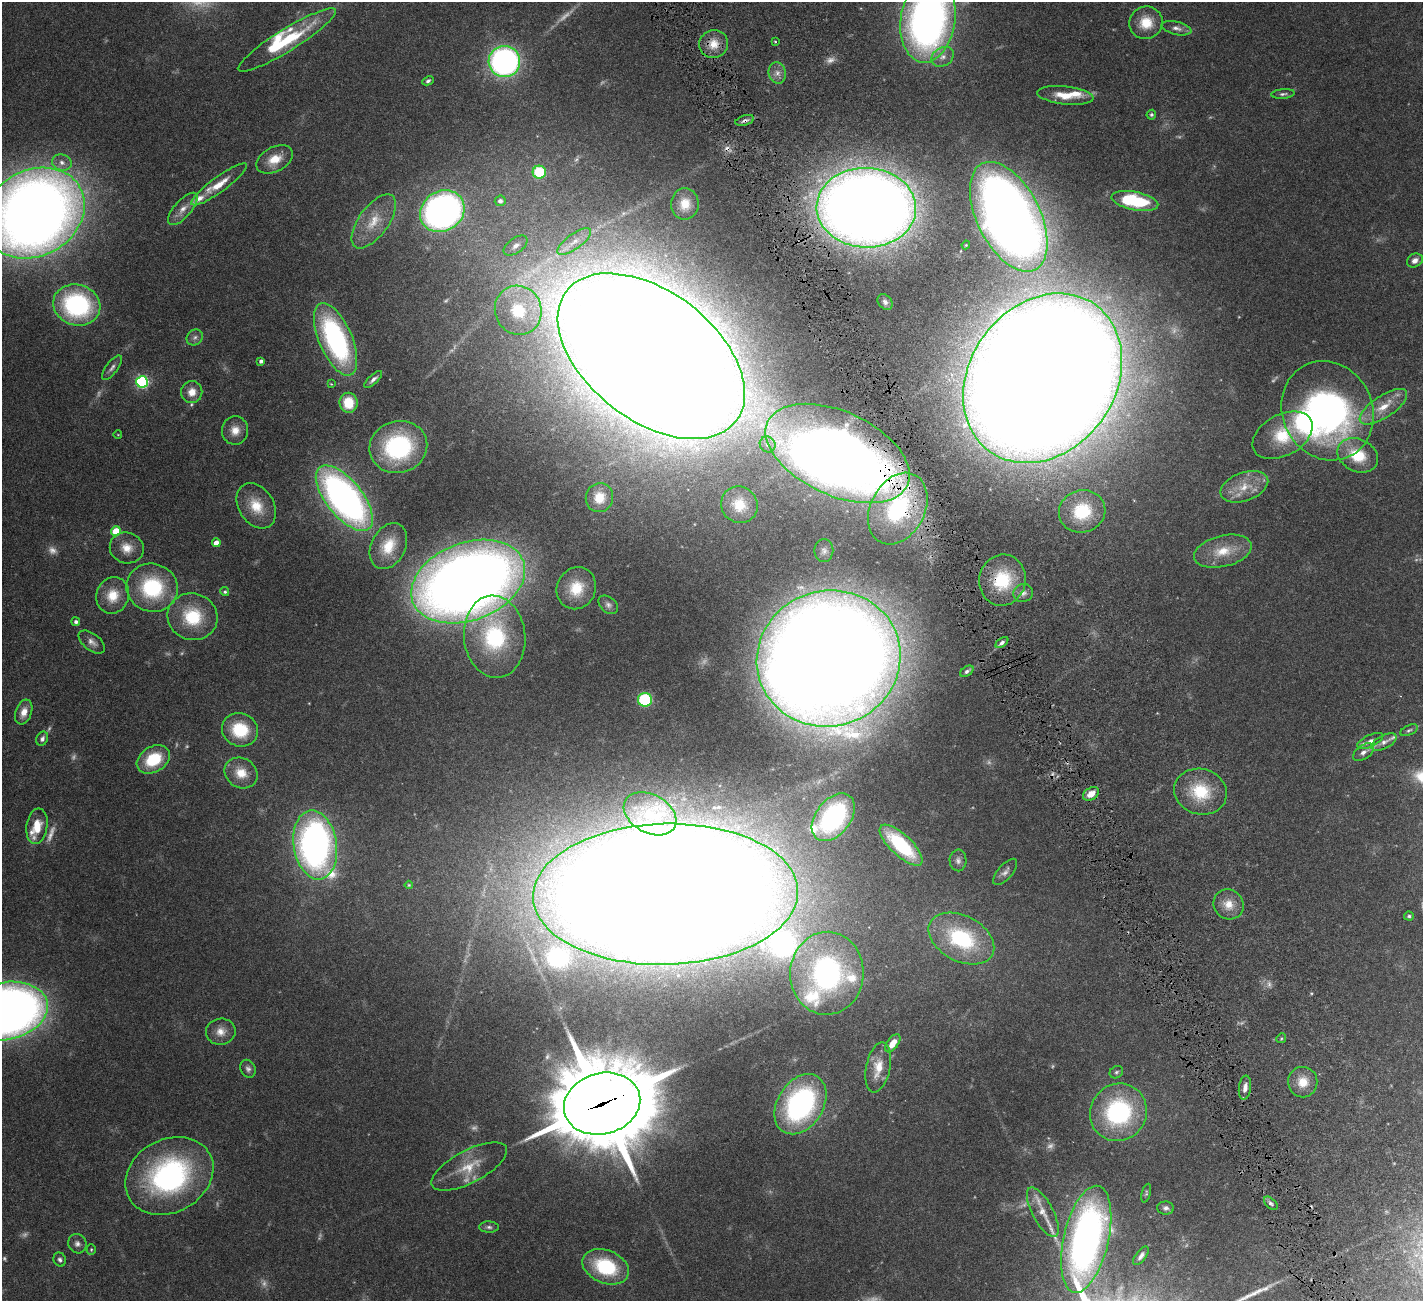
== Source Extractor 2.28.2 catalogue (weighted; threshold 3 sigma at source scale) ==
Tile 6 of 4 x 4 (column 2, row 2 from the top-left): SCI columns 1424-2844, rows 2894-4192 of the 5741 x 5679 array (HDU 1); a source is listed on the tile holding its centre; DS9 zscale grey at full resolution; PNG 1425 x 1303 px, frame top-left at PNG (2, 2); each listed source drawn as its Kron ellipse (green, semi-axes under 4 px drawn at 4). Shown black and unused: <1% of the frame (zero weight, under 4 of 8 exposures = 2% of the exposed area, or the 3 px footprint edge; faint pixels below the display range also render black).
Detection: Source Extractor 2.28.2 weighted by HDU 2 'WHT'; one run over the whole footprint, this tile lists its part. Background 0.0766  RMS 0.0028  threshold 0.0113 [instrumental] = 3 sigma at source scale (4.09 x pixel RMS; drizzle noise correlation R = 1.36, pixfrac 0.8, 0.05/0.05 arcsec/px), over >= 5 px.
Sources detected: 176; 27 too faint to see at this stretch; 1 inside a brighter object's white glare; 2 cosmic-ray / hot-pixel residue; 2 long thin detections or spike segments (spike, bleed or trail) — neither listed nor drawn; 12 inside a brighter listed object's ellipse — not listed separately; the other 132 listed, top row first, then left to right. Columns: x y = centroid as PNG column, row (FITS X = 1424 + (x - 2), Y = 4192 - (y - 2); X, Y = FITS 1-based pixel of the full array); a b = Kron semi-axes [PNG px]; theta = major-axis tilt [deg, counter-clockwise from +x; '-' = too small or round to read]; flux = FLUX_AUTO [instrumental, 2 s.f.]
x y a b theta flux
928 20 43 27 82 140
1146 23 17 16 - 5.6
1176 28 15 6 -13 1.4
287 40 57 11 32 15
775 41 3 2 - 0.22
714 44 14 14 - 3.8
943 57 12 9 32 1.9
504 62 16 15 - 83
777 73 11 8 -76 1.7
428 81 6 4 26 0.55
1283 94 12 4 5 0.73
1065 95 28 9 -6 5.2
1151 115 5 4 - 0.45
745 120 10 5 17 0.88
275 159 20 12 27 4.8
62 162 10 8 -19 1.6
539 172 6 6 - 13
219 184 34 7 36 5
500 201 5 5 - 1
1135 201 24 9 -11 22
685 204 16 14 88 4.1
866 208 50 40 -2 620
183 209 20 8 49 2.6
442 211 23 20 33 100
34 213 53 43 29 440
1009 217 59 31 -63 350
374 221 31 15 54 6.7
574 242 20 7 36 2.5
966 245 4 3 - 0.26
516 246 13 7 36 1.6
1415 260 8 6 28 1.4
885 302 9 6 -47 0.9
77 305 24 20 -17 37
518 310 25 23 -66 12
195 337 8 7 - 0.96
336 339 39 16 -67 52
651 356 107 64 -37 2000
261 361 4 4 - 0.74
112 368 14 6 53 1.1
1043 378 90 73 54 2100
373 379 11 4 44 0.93
142 382 6 6 - 44
331 384 3 3 - 0.17
192 392 11 10 - 2.7
348 403 10 9 - 5.5
1383 407 27 11 34 5.5
1328 411 51 45 -63 90
235 430 14 13 - 3.1
118 435 4 3 - 0.17
1282 435 32 20 29 9.6
768 444 8 7 - 1.2
398 447 29 26 15 31
838 453 77 42 -24 400
1358 455 21 16 -26 9.1
1244 487 25 14 20 5.5
344 498 39 18 -51 120
599 498 14 13 - 4.7
739 505 19 18 - 5.3
256 506 24 17 -57 6.5
898 509 38 27 62 34
1082 511 23 21 16 14
116 531 5 4 - 8.3
216 543 4 4 - 2.6
388 546 24 17 63 7.1
127 548 17 15 -18 3.9
824 551 11 9 90 1.2
1223 551 29 15 13 6.8
1002 580 26 23 78 13
468 582 59 39 21 400
152 588 26 24 -17 22
576 588 21 19 62 7.7
225 592 4 4 - 0.42
1023 593 10 9 - 1.3
113 595 18 16 69 5.8
608 605 11 7 -41 1.1
193 617 25 23 -20 12
76 622 4 4 - 0.72
495 637 41 30 -84 26
92 642 15 8 -38 1.6
1002 642 7 4 37 0.88
829 658 72 67 18 1200
967 671 7 4 35 0.73
645 700 7 7 - 22
24 712 13 8 70 2.7
240 730 18 16 -21 11
1409 730 9 5 25 0.57
42 739 7 5 66 0.88
1370 741 14 6 25 1.3
1384 742 13 6 27 1.6
1363 752 12 6 36 1.4
153 759 18 12 31 11
241 773 17 14 -32 4.9
1200 792 27 22 -15 12
1091 794 9 6 33 3.1
650 814 28 19 -29 12
833 817 27 17 52 38
37 826 18 10 82 5
315 845 35 21 -81 110
901 845 27 10 -43 19
958 860 11 8 -88 1.1
1005 872 16 7 49 1.3
409 885 4 4 - 0.27
665 894 132 70 1 2800
1229 904 15 14 - 3.8
1409 916 5 4 - 0.46
961 938 35 22 -28 25
827 973 41 36 87 54
5 1011 43 28 11 300
221 1032 15 13 10 2.8
1281 1038 5 4 - 0.33
893 1043 10 5 54 3
878 1067 25 12 78 5
248 1069 9 7 -63 0.92
1116 1072 7 5 34 0.53
1303 1082 15 14 - 4.5
1245 1088 12 6 82 1.6
602 1104 39 30 15 3400
800 1104 32 23 58 52
1118 1112 29 28 - 34
469 1167 42 16 28 7.6
169 1176 46 36 29 58
1146 1193 10 4 74 0.49
1271 1203 8 5 -44 0.66
1166 1208 8 6 -1 0.91
1043 1212 27 10 -61 3.8
489 1227 10 5 -2 0.76
1086 1239 54 22 77 130
77 1244 10 9 - 1.1
91 1250 5 4 - 0.33
1141 1256 11 5 53 1.1
60 1259 7 6 - 0.72
606 1267 24 16 -22 17
Overlapping masked pixels (flux is a lower limit): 9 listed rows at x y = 745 120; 866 208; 651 356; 1043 378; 838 453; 898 509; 1002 580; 829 658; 602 1104
Isophote crosses this tile's border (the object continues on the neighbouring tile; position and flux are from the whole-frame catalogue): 4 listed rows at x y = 928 20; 34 213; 5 1011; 1086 1239